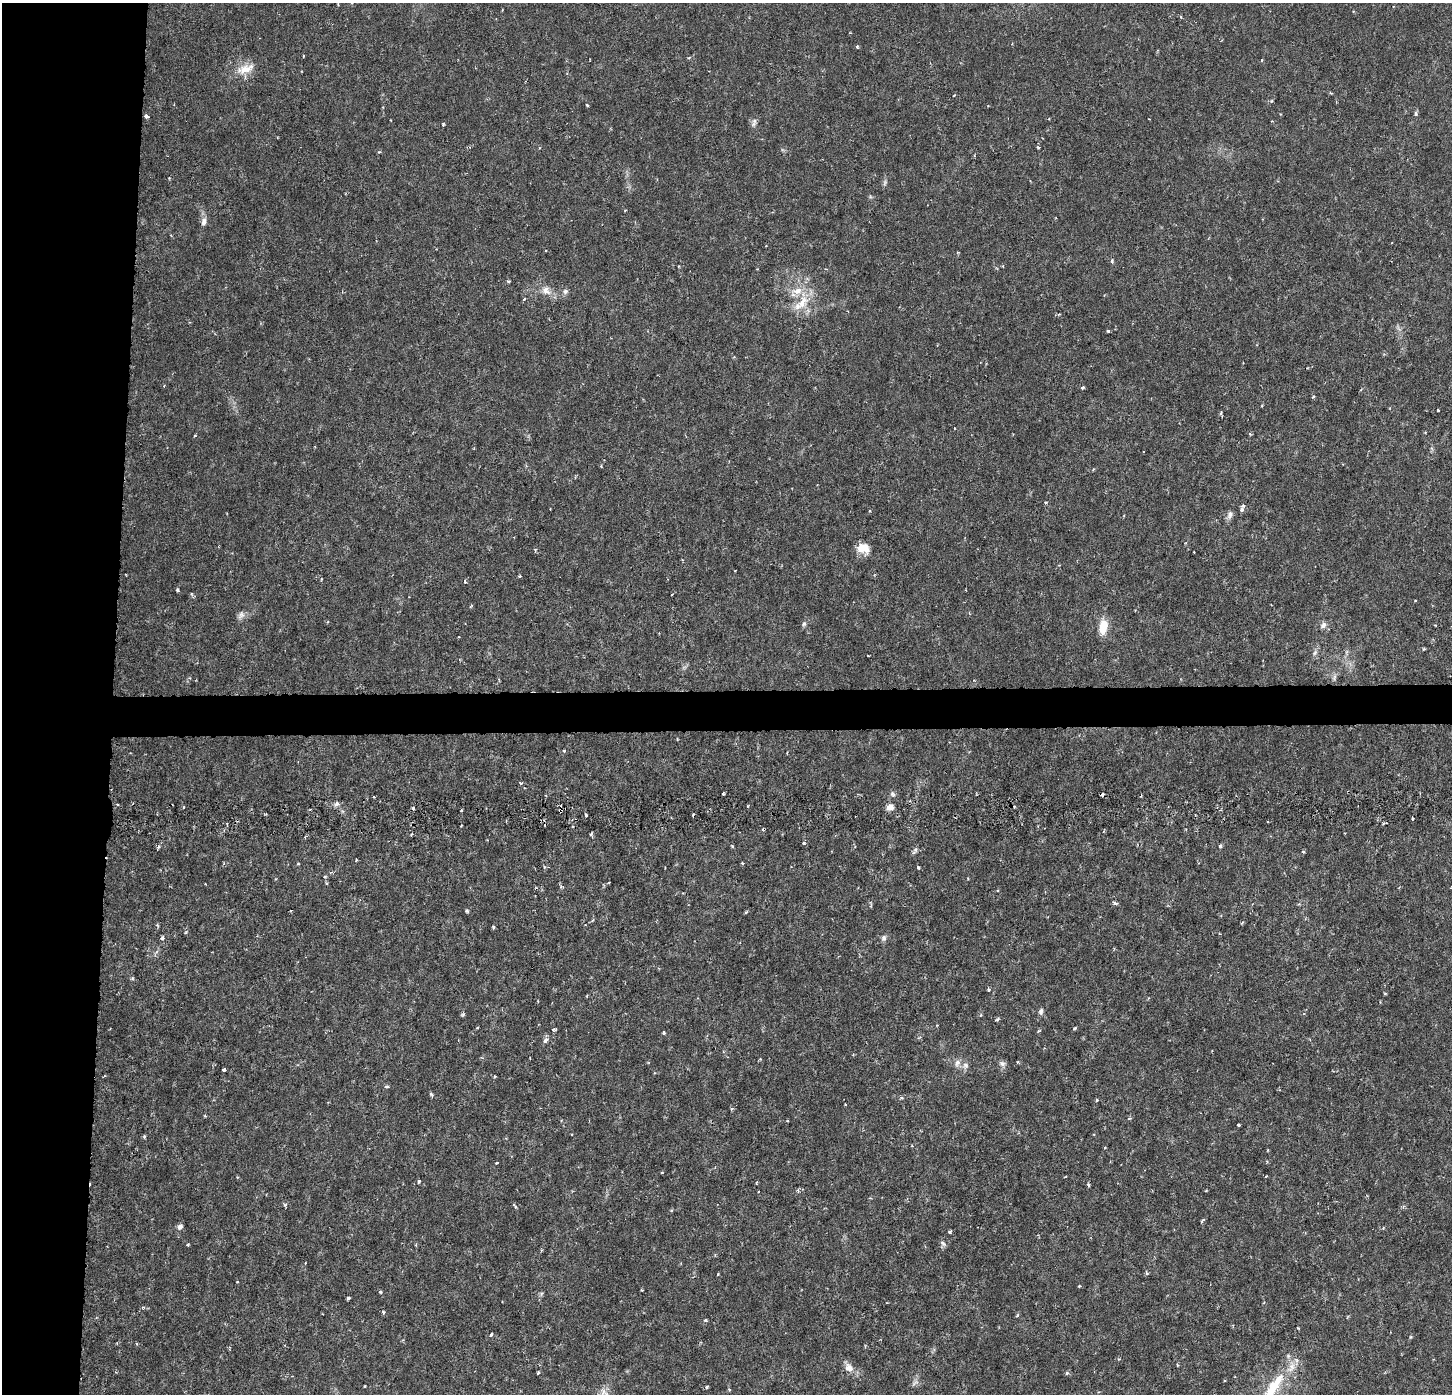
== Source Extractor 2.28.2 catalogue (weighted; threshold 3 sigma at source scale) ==
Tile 4 of 3 x 3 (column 1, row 2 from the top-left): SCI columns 34-1483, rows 1707-3098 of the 4384 x 4706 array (HDU 1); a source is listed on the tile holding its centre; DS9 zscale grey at full resolution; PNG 1454 x 1396 px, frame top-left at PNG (2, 3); no overlay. Shown black and unused: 10% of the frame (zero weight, under 3 of 6 exposures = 4% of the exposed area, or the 3 px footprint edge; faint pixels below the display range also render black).
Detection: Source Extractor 2.28.2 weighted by HDU 2 'WHT'; one run over the whole footprint, this tile lists its part. Background 8.99e-04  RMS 8.5e-04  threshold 0.00348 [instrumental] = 3 sigma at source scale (4.09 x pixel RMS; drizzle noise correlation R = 1.36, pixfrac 0.8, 0.0396/0.0396 arcsec/px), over >= 5 px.
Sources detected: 172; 10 cosmic-ray / hot-pixel residue — not listed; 3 inside a brighter listed object's ellipse — not listed separately; the other 159 listed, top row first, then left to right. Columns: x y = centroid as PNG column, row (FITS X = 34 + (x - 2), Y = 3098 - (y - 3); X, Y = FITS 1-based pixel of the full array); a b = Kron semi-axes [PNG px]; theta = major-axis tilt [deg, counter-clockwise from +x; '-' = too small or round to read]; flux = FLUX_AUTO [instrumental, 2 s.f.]
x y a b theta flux
1181 17 4 3 - 0.087
857 47 4 3 - 0.13
303 56 3 3 - 0.073
689 57 5 3 - 0.096
1262 60 3 2 - 0.16
245 69 28 12 17 1.4
1331 93 4 3 - 0.085
954 95 3 2 - 0.055
1271 101 5 3 - 0.082
587 105 4 3 - 0.094
1416 113 5 4 - 0.21
146 116 5 4 - 0.22
754 123 13 6 75 0.3
443 124 4 3 - 0.075
1039 148 4 3 - 0.12
379 152 4 3 - 0.08
885 182 9 5 83 0.19
625 210 5 3 - 0.061
204 221 12 7 75 0.41
958 252 4 3 - 0.069
1112 261 5 3 - 0.16
678 266 3 2 - 0.062
508 281 4 3 - 0.1
546 290 13 11 -52 0.72
565 291 7 7 - 0.24
342 292 4 3 - 0.089
524 299 3 3 - 0.11
802 302 27 13 48 1.8
1108 331 3 3 - 0.16
1082 388 4 4 - 0.12
1313 397 4 3 - 0.12
1438 410 3 3 - 0.14
1221 412 5 3 - 0.12
1425 432 3 3 - 0.071
195 435 3 3 - 0.08
601 466 4 3 - 0.071
1093 469 5 3 - 0.085
1045 502 4 3 - 0.083
1242 510 7 5 68 0.23
1230 515 12 7 72 0.35
863 548 13 10 -4 1.3
535 550 5 5 - 0.11
1194 552 2 2 - 0.051
735 570 3 2 - 0.048
126 574 3 2 - 0.072
520 576 4 3 - 0.11
465 582 4 3 - 0.13
177 590 4 3 - 0.15
1415 600 3 2 - 0.09
241 615 11 8 54 0.35
804 624 7 5 86 0.16
1323 625 8 6 58 0.32
1103 626 16 8 82 1.6
1346 652 7 4 71 0.15
1315 653 8 6 48 0.24
868 655 3 2 - 0.061
1334 677 10 4 79 0.21
949 742 3 2 - 0.072
564 751 4 4 - 0.084
521 783 5 4 - 0.1
723 793 3 2 - 0.096
893 794 7 6 - 0.19
1102 795 4 3 - 0.23
337 804 8 6 41 0.22
890 807 9 7 1 0.48
413 808 4 3 - 0.33
310 810 3 2 - 0.083
461 810 3 2 - 0.12
560 810 6 4 75 0.22
586 815 3 3 - 0.3
1386 823 4 3 - 0.082
1104 831 4 3 - 0.063
411 834 4 3 - 0.087
591 834 4 4 - 0.13
804 843 5 4 - 0.12
732 846 4 3 - 0.097
855 846 4 3 - 0.073
1220 846 5 4 - 0.17
158 847 5 4 - 0.2
915 849 7 6 - 0.21
1303 852 4 4 - 0.097
743 863 3 3 - 0.15
918 867 5 4 - 0.1
325 877 4 4 - 0.09
275 879 4 3 - 0.06
326 883 5 3 - 0.085
561 887 7 3 -8 0.1
1115 903 7 4 -26 0.16
467 911 5 4 - 0.13
746 912 5 3 - 0.09
592 920 5 4 - 0.13
493 927 4 3 - 0.13
162 938 6 5 - 0.16
884 938 8 7 - 0.25
989 990 4 4 - 0.13
1385 993 5 3 - 0.068
587 996 4 2 - 0.057
1041 1011 8 5 78 0.23
463 1014 5 4 - 0.12
997 1019 6 4 41 0.11
477 1027 4 2 - 0.074
1074 1028 4 3 - 0.16
554 1029 5 4 - 0.14
1039 1031 5 4 - 0.1
664 1033 3 3 - 0.16
545 1040 7 5 57 0.3
957 1063 12 7 71 0.41
1002 1064 9 7 -21 0.28
965 1065 9 8 - 0.33
223 1070 3 3 - 0.25
494 1077 4 3 - 0.13
386 1086 5 4 - 0.14
431 1094 7 4 -64 0.16
901 1098 5 4 - 0.12
1097 1100 4 3 - 0.12
732 1108 5 3 - 0.1
1130 1118 6 3 19 0.081
1239 1125 3 3 - 0.1
144 1137 5 3 - 0.11
1105 1148 4 2 - 0.064
1268 1150 3 3 - 0.072
497 1163 3 2 - 0.088
662 1172 3 3 - 0.078
1266 1176 3 3 - 0.074
1065 1177 3 2 - 0.055
419 1181 4 3 - 0.2
757 1182 4 3 - 0.07
1088 1185 4 3 - 0.14
798 1190 5 4 - 0.13
285 1205 5 5 - 0.12
515 1207 7 3 -48 0.11
1203 1220 7 3 45 0.12
180 1226 7 6 - 0.28
1383 1228 4 4 - 0.077
950 1232 3 3 - 0.17
943 1243 9 5 -45 0.21
188 1244 3 3 - 0.087
305 1263 3 2 - 0.056
1146 1273 5 3 - 0.12
718 1274 3 3 - 0.098
237 1282 3 2 - 0.07
1079 1286 4 3 - 0.064
380 1292 4 3 - 0.12
348 1298 4 3 - 0.28
143 1308 5 3 - 0.073
383 1312 5 4 - 0.11
1017 1315 5 4 - 0.097
705 1320 4 3 - 0.12
1298 1328 4 3 - 0.093
491 1335 4 3 - 0.14
849 1367 16 9 -53 0.68
538 1373 3 3 - 0.1
1067 1373 5 5 - 0.14
915 1382 10 6 41 0.27
365 1386 4 2 - 0.054
707 1387 5 3 - 0.12
1273 1388 58 14 58 5.2
729 1389 5 3 - 0.07
604 1393 17 9 -40 0.61
Overlapping masked pixels (flux is a lower limit): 2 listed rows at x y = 1102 795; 560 810
Isophote crosses this tile's border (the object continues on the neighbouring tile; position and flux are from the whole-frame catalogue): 2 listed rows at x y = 1273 1388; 604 1393